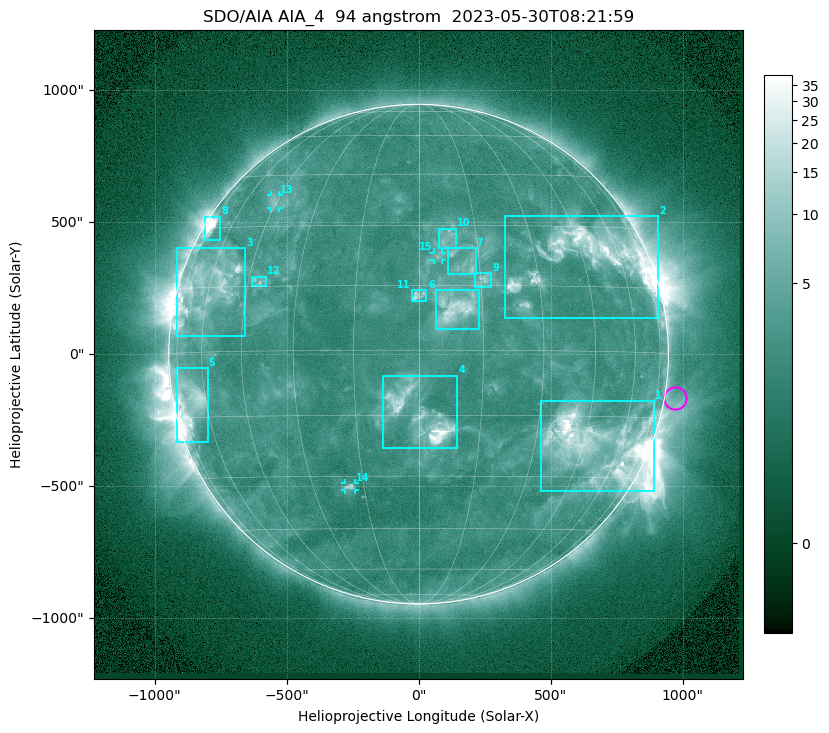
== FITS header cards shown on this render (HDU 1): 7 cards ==
TELESCOP= 'SDO/AIA '           / For AIA: SDO/AIA
INSTRUME= 'AIA_4   '           / For AIA: AIA_ATA1, AIA_ATA2, AIA_ATA3 or AIA_AT
WAVELNTH=                   94 / [angstrom] Wavelength
WAVEUNIT= 'angstrom'           / Wavelength unit: angstrom
DATE-OBS= '2023-05-30T08:21:59.122' / [ISO] Date when observation started; ISO 8
CTYPE1  = 'HPLN-TAN'           / CTYPE1: HPLN
CTYPE2  = 'HPLT-TAN'           / CTYPE2: HPLT

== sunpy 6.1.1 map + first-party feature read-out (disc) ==
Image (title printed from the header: SDO/AIA AIA_4  94 angstrom  2023-05-30T08:21:59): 1024 x 1024 px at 2.4 arcsec/px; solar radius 947 arcsec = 394 px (full disc in frame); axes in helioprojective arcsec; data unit not stated in the header (colour bar unlabelled)
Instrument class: DISC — disc imager (sunpy class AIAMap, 94 A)
Bright regions (active regions / flare kernels): reference = the median radial profile (limb darkening/brightening removed); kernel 9 px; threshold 5 sigma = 3.88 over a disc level ~2.53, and >= 1.15x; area >= 12 px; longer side >= 9 px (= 22 arcsec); searched inside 0.97 R_sun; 15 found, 15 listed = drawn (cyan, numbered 1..; 3 of them under ~33 arcsec drawn as corner ticks so the feature stays visible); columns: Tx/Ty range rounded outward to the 5 arcsec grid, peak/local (2 s.f.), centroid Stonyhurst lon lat
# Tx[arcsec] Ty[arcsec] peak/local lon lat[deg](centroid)
1 465..895 -520..-175 13 +49 -22
2 325..910 135..525 12 +47 +23
3 -915..-655 70..400 8.4 -60 +15
4 -135..150 -355..-80 16 +1 -15
5 -920..-800 -335..-50 7.1 -68 -11
6 65..230 90..245 6.6 +9 +10
7 110..215 300..400 4 +11 +20
8 -810..-750 430..520 11 -71 +30
9 210..275 255..310 4.6 +16 +16
10 75..145 400..475 3.4 +7 +26
11 -30..30 200..245 4.7 +0 +13
12 -630..-575 255..295 3.6 -42 +16
13 -560..-530 555..605 3.2 -46 +37
14 -280..-240 -515..-490 4.5 -19 -33
15 55..90 355..385 3.1 +5 +22
Off-limb structures (1.02-1.3 R_sun): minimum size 162 px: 2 found; the strongest spans PA ~225..305 deg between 1.02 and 1.3 R_sun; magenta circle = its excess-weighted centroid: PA ~260 deg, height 1.04 R_sun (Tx ~970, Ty ~-165 arcsec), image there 1.5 x the reference